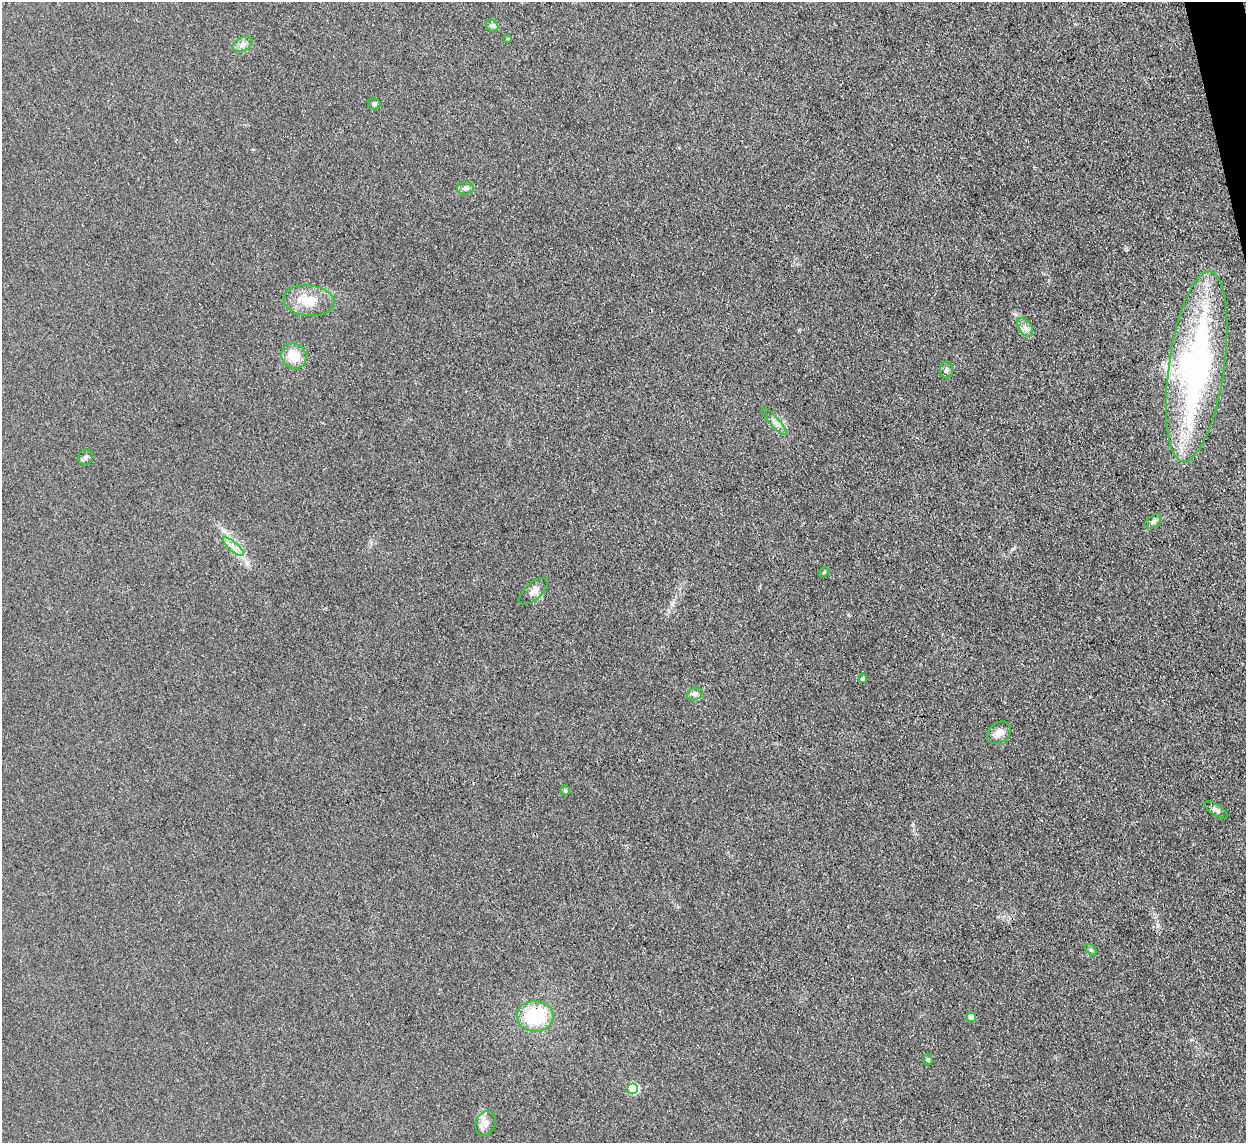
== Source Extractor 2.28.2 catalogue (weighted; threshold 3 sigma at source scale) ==
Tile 10 of 4 x 4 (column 2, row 3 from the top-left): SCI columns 1245-2488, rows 1397-2537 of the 4977 x 4957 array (HDU 1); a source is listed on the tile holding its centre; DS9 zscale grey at full resolution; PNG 1248 x 1145 px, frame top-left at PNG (2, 2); each listed source drawn as its Kron ellipse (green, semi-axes under 4 px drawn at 4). Shown black and unused: <1% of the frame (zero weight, under 3 of 4 exposures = <1% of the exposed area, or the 3 px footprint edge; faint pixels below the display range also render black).
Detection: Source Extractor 2.28.2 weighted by HDU 2 'WHT'; one run over the whole footprint, this tile lists its part. Background 0.0975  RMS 0.0072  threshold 0.0325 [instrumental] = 3 sigma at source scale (4.5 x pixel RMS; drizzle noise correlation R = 1.50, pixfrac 1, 0.05/0.05 arcsec/px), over >= 5 px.
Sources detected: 29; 1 cosmic-ray / hot-pixel residue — neither listed nor drawn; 1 inside a brighter listed object's ellipse — not listed separately; the other 27 listed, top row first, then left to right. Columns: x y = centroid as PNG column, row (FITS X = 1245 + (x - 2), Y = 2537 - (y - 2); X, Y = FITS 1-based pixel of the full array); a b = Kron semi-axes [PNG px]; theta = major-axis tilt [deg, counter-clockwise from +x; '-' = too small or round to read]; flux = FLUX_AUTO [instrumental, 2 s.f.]
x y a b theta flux
492 26 7 5 -41 1.6
508 39 3 3 - 0.67
243 44 11 6 28 3.3
374 104 6 5 - 1.8
465 188 8 6 1 2
309 301 26 15 -6 15
1025 327 10 6 -53 3.4
294 356 13 12 - 15
1197 367 96 28 82 240
946 370 8 7 - 2.1
774 422 17 5 -48 3.6
86 457 8 7 - 2
1153 521 9 5 38 2.3
233 547 13 4 -40 4
824 572 5 4 - 0.82
533 591 18 8 41 4.8
863 678 4 4 - 1.7
695 694 8 6 21 2.2
999 733 13 10 35 5.6
565 790 5 4 - 1.2
1216 810 13 5 -32 2.6
1091 950 7 4 -45 1.1
535 1016 18 15 -3 45
971 1017 5 4 - 9
928 1060 5 5 - 1.8
633 1089 5 5 - 52
486 1123 13 9 69 5.2
Overlapping masked pixels (flux is a lower limit): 1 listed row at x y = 535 1016